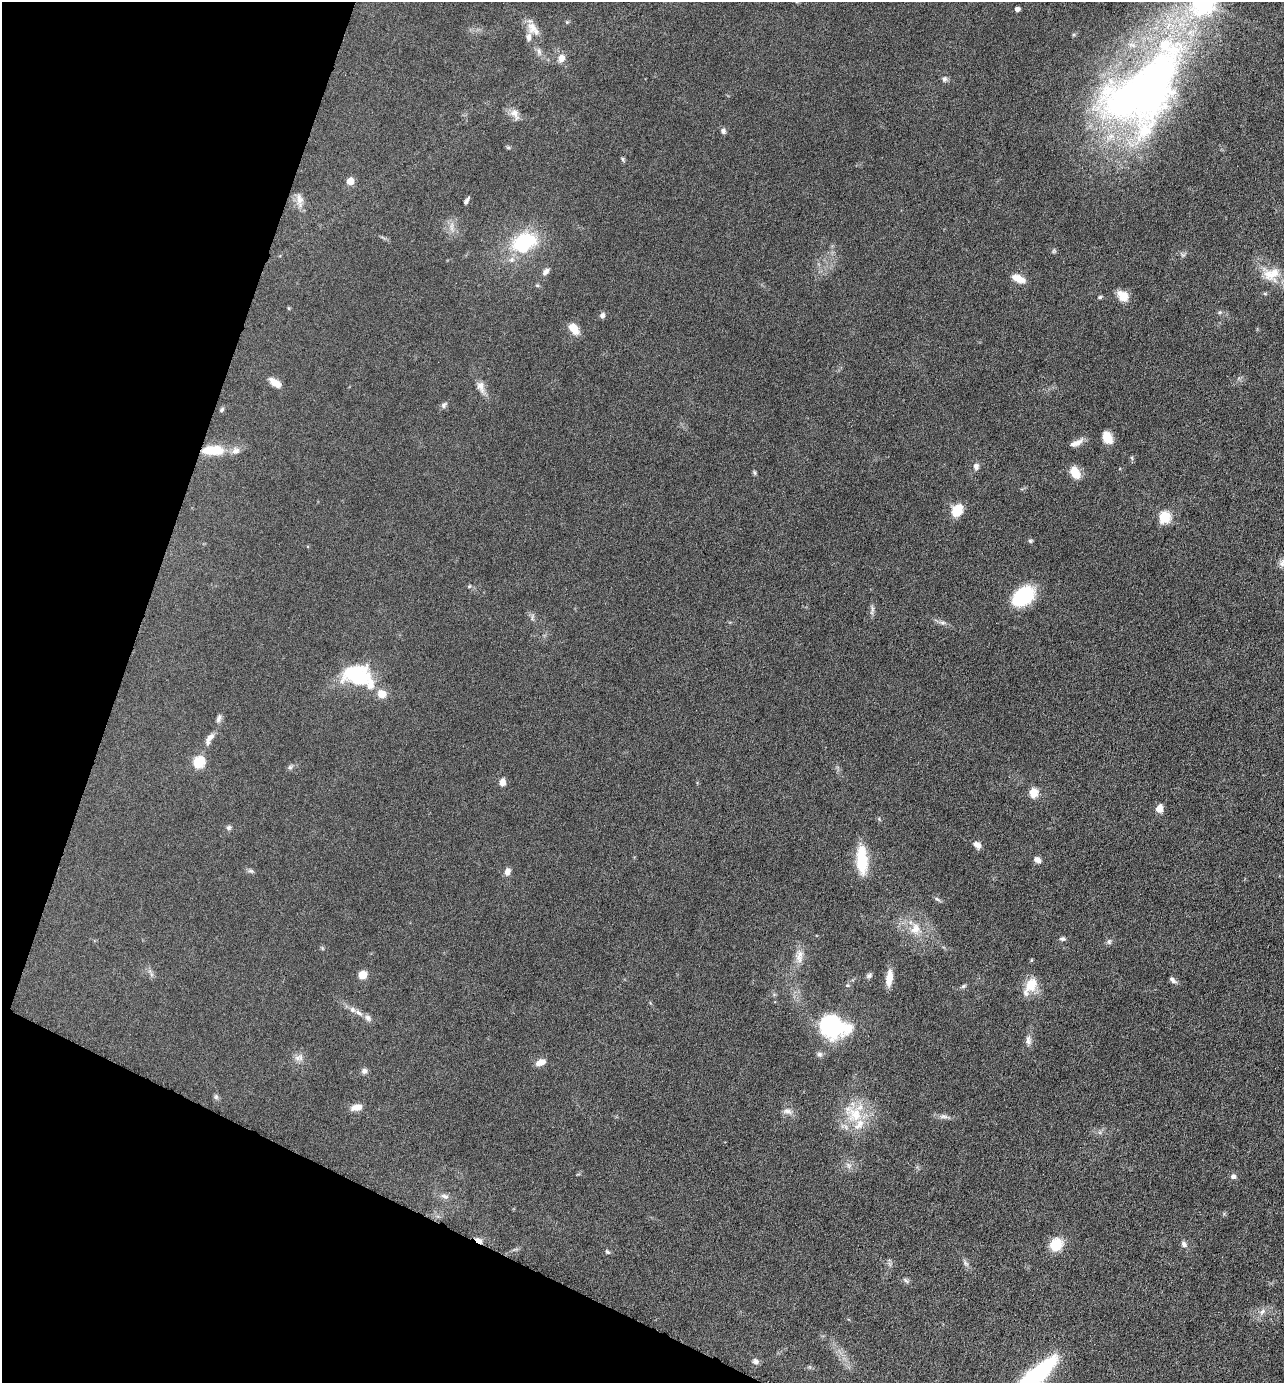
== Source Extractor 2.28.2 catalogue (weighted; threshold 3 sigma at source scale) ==
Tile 9 of 4 x 4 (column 1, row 3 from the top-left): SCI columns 268-1549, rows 1381-2761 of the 5533 x 5522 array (HDU 1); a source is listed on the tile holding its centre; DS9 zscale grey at full resolution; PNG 1286 x 1385 px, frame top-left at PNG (2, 2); no overlay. Shown black and unused: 18% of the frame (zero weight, under 4 of 8 exposures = <1% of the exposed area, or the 3 px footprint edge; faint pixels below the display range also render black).
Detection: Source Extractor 2.28.2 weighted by HDU 2 'WHT'; one run over the whole footprint, this tile lists its part. Background 0.067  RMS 0.0053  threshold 0.0215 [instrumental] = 3 sigma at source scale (4.09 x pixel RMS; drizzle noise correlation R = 1.36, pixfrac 0.8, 0.05/0.05 arcsec/px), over >= 5 px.
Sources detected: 103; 7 inside a brighter listed object's ellipse — not listed separately; the other 96 listed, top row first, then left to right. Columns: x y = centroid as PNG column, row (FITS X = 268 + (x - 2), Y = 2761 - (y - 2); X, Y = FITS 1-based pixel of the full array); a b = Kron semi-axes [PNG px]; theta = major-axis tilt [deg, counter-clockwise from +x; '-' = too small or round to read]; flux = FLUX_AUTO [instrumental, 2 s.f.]
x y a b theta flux
1017 9 4 4 - 2.4
567 22 5 5 - 0.65
532 27 18 13 -76 6.1
539 52 13 6 -78 2.2
561 58 10 8 65 3.7
944 79 7 6 - 1.7
1144 91 124 69 46 310
515 114 19 10 -62 3.9
723 131 8 6 -54 1.3
508 147 7 4 0 0.65
623 159 6 5 - 0.82
350 181 5 5 - 9.1
299 200 20 8 -83 4.1
466 201 8 4 59 1.4
452 227 12 5 85 2.2
524 242 29 20 28 35
546 271 10 6 47 1.9
1269 275 24 13 -54 9.4
1019 279 16 8 -22 5.7
1123 296 13 10 -40 6.5
1100 297 6 4 22 0.69
1219 312 7 5 21 0.81
602 315 7 6 - 1.6
574 329 12 8 -51 7.1
275 383 16 8 -36 4.6
481 387 18 10 -72 4
444 405 10 6 47 1.4
222 410 7 5 50 0.87
1107 437 13 9 -63 6.6
1076 443 18 7 25 3.5
213 450 28 11 -1 13
1132 458 6 4 -71 0.67
976 466 9 7 -89 2
755 473 6 4 -71 0.73
1075 473 14 9 -61 7.4
957 510 16 12 61 7.8
1164 517 6 6 - 38
1030 541 6 5 - 0.78
1282 563 11 9 72 2.7
469 586 5 4 - 0.57
1023 596 19 13 39 42
872 610 15 4 79 1.5
532 617 11 3 85 0.86
943 623 8 5 -6 1.4
357 676 33 23 -7 35
381 694 10 8 -43 6
219 718 12 6 73 1.6
209 738 20 8 60 3.7
198 762 6 6 - 44
290 767 7 6 - 1.1
502 782 9 7 84 2.7
1033 793 11 9 80 5.4
1159 808 9 7 71 3.7
229 828 8 7 - 1.2
977 845 10 7 -38 2.6
1037 860 9 6 -33 2.2
862 861 33 12 -87 18
251 871 8 6 -15 1.2
507 872 8 6 69 2.9
937 899 10 4 -32 1
915 929 16 14 72 7.5
1062 939 7 5 -5 1.2
1109 942 8 6 75 1.1
322 948 5 4 - 0.58
799 956 20 10 80 4.9
1032 960 6 3 70 0.47
362 975 8 7 - 5.6
869 975 8 6 36 1.1
889 978 19 7 84 5.8
1172 980 10 6 -45 1.7
963 986 8 5 27 0.95
1031 986 22 12 57 9.6
359 1013 12 6 -29 2.4
833 1027 31 23 -16 45
1028 1040 14 7 -86 2.5
819 1054 8 7 - 1.5
299 1058 14 9 16 2.9
540 1062 11 6 23 4.1
364 1071 8 7 - 1.7
216 1097 7 6 - 1.1
357 1107 15 8 12 4.2
787 1111 13 8 -13 2.8
855 1115 38 23 -58 22
943 1116 13 6 -4 2.2
849 1165 10 6 -45 1.9
1233 1176 6 6 - 1.9
445 1196 12 7 -17 2.1
478 1240 10 5 -34 3.1
1056 1244 12 11 - 13
1184 1244 10 7 -49 1.7
607 1252 8 4 -45 0.82
965 1263 9 5 -49 1.5
906 1280 10 4 -36 1.1
1262 1312 12 6 46 2.6
756 1361 9 7 -25 1.7
1031 1380 70 16 46 78
Overlapping masked pixels (flux is a lower limit): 2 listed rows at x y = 213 450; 478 1240
Isophote crosses this tile's border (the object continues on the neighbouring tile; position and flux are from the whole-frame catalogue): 2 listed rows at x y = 1282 563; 1031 1380